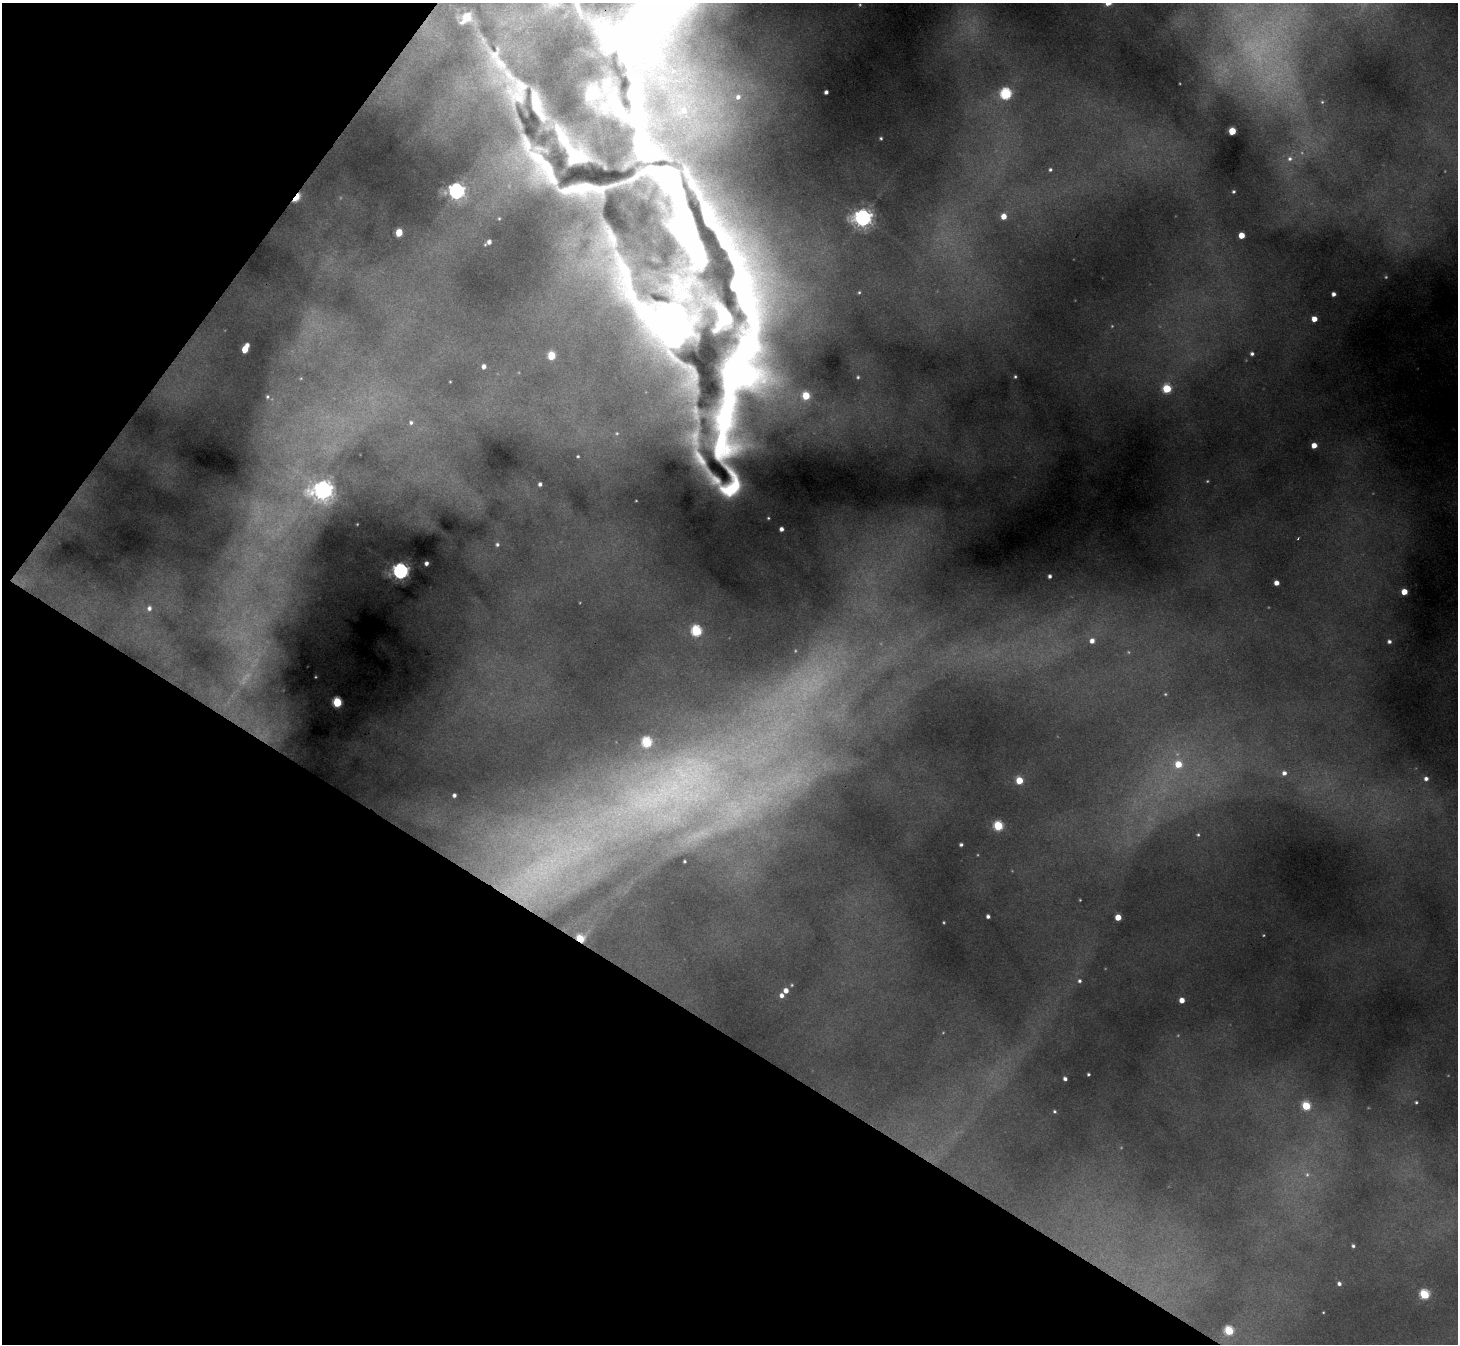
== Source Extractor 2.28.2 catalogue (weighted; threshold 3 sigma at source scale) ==
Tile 9 of 4 x 4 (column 1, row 3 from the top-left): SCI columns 57-1512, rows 1713-3054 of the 5938 x 5969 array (HDU 1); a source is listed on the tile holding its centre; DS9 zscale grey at full resolution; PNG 1460 x 1346 px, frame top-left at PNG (2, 3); no overlay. Shown black and unused: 30% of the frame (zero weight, under 3 of 4 exposures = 7% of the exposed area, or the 3 px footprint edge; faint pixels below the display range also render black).
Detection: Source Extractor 2.28.2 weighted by HDU 2 'WHT'; one run over the whole footprint, this tile lists its part. Background 0.379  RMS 0.016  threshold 0.0713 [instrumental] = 3 sigma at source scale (4.5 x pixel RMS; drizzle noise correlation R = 1.50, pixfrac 1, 0.05/0.05 arcsec/px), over >= 5 px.
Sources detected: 122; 21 too faint to see at this stretch — not listed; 16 inside a brighter listed object's ellipse — not listed separately; the other 85 listed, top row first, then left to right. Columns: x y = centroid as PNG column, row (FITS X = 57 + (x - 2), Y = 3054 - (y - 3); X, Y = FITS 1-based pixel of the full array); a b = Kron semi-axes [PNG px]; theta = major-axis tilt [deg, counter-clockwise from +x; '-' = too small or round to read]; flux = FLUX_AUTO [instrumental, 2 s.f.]
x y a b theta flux
551 3 32 23 13 70
497 60 91 34 -67 200
826 92 4 4 - 5.6
1006 94 6 6 - 220
738 97 8 7 - 11
1322 102 5 5 - 2.3
1232 131 5 5 - 59
881 138 3 3 - 2.3
1290 159 9 8 - 11
540 163 92 34 -57 240
1050 169 4 4 - 3.2
456 191 6 6 - 730
1233 191 4 3 - 2.8
296 197 8 4 52 110
678 210 163 77 -55 1000
1004 216 5 5 - 20
863 218 7 6 - 940
499 219 4 3 - 1.5
399 232 5 5 - 47
1241 235 4 4 - 31
489 242 6 4 33 8.2
859 292 4 4 - 2.2
1333 294 4 4 - 7.1
664 316 180 67 -44 1100
1314 319 5 4 - 19
245 349 8 4 64 44
1252 354 5 5 - 5.2
551 355 5 5 - 64
484 366 4 4 - 8.3
737 373 161 28 74 1300
858 377 4 4 - 2.5
1015 377 4 3 - 2.4
1167 389 5 5 - 91
806 396 5 5 - 59
267 397 6 5 - 3.1
411 422 6 5 - 4.7
617 433 5 4 - 1.8
1314 445 4 4 - 19
578 456 3 2 - 1.9
540 484 4 4 - 5.2
731 486 46 22 85 110
323 490 9 8 - 1200
768 518 3 3 - 1.7
781 529 4 4 - 7.9
1298 538 3 2 - 1.5
497 544 5 4 - 3.2
426 563 4 4 - 5.8
401 571 6 6 - 740
1050 576 4 3 - 4.9
1276 583 4 4 - 13
1404 592 5 5 - 28
149 608 6 6 - 6.5
696 631 6 6 - 150
1092 641 6 5 - 11
1389 641 4 4 - 5.2
337 702 5 5 - 120
1178 764 7 7 - 37
1284 773 5 5 - 7.4
1426 779 5 5 - 7.2
1019 780 5 5 - 49
454 795 4 4 - 5.4
658 796 213 55 10 1200
998 826 5 5 - 120
1198 835 4 3 - 2.2
961 845 4 3 - 3.9
684 861 3 3 - 2
543 866 74 30 52 330
988 916 4 4 - 5.3
1118 917 5 4 - 28
580 938 5 4 - 54
1079 981 5 5 - 4.1
792 985 4 4 - 1.7
786 990 5 5 - 12
782 995 5 5 - 8.6
1182 1000 4 4 - 18
1088 1074 3 3 - 2.5
1065 1079 4 3 - 5.6
1416 1102 4 4 - 2.5
1306 1106 5 5 - 85
1054 1111 3 3 - 2.2
1353 1246 4 4 - 3.3
1339 1284 4 4 - 5.4
1424 1294 5 5 - 130
1323 1312 3 2 - 1.2
1229 1331 5 5 - 100
Overlapping masked pixels (flux is a lower limit): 3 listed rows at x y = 296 197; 678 210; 580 938
Isophote crosses this tile's border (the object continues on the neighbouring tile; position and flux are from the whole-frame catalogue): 2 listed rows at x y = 551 3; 678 210